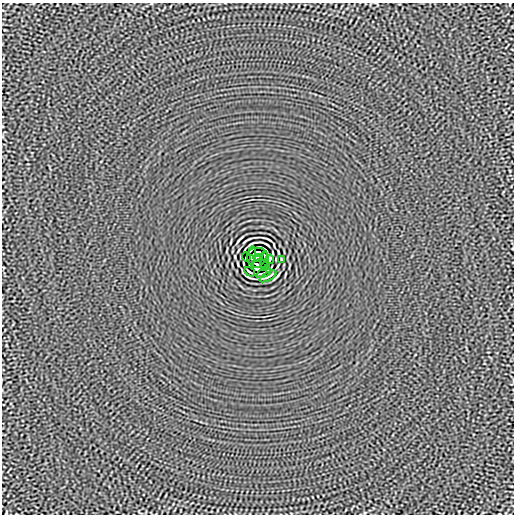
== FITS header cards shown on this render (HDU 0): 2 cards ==
NAXIS1  =                  512
NAXIS2  =                  512

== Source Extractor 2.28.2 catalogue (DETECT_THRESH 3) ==
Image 512 x 512 px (HDU 0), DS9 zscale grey, 1 PNG px = 1 image px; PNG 516 x 516 px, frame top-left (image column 1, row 512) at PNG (2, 3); each listed source drawn as its Kron ellipse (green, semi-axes under 4 px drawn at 4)
Background -9.47e-06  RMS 0.0015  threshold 0.00454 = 3 sigma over >= 5 px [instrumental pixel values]
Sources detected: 14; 2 with non-positive FLUX_AUTO (blend fragments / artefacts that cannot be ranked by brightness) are neither listed nor drawn; the other 12 listed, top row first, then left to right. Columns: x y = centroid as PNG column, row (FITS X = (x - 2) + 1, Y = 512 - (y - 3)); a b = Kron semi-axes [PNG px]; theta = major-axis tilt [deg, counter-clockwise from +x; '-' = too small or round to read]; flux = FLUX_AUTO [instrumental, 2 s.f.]
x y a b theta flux
257 252 8 2 5 0.0066
252 256 9 3 85 0.058
246 257 4 2 - 0.11
258 258 4 4 - 3.3
270 259 4 2 - 0.11
281 259 3 2 - 0.064
264 260 9 3 85 0.019
259 264 8 2 5 0.0064
265 266 5 2 - 0.1
250 272 6 2 -33 0.13
264 273 8 2 25 0.15
268 276 9 2 28 0.13
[2 non-positive-flux detections neither listed nor drawn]